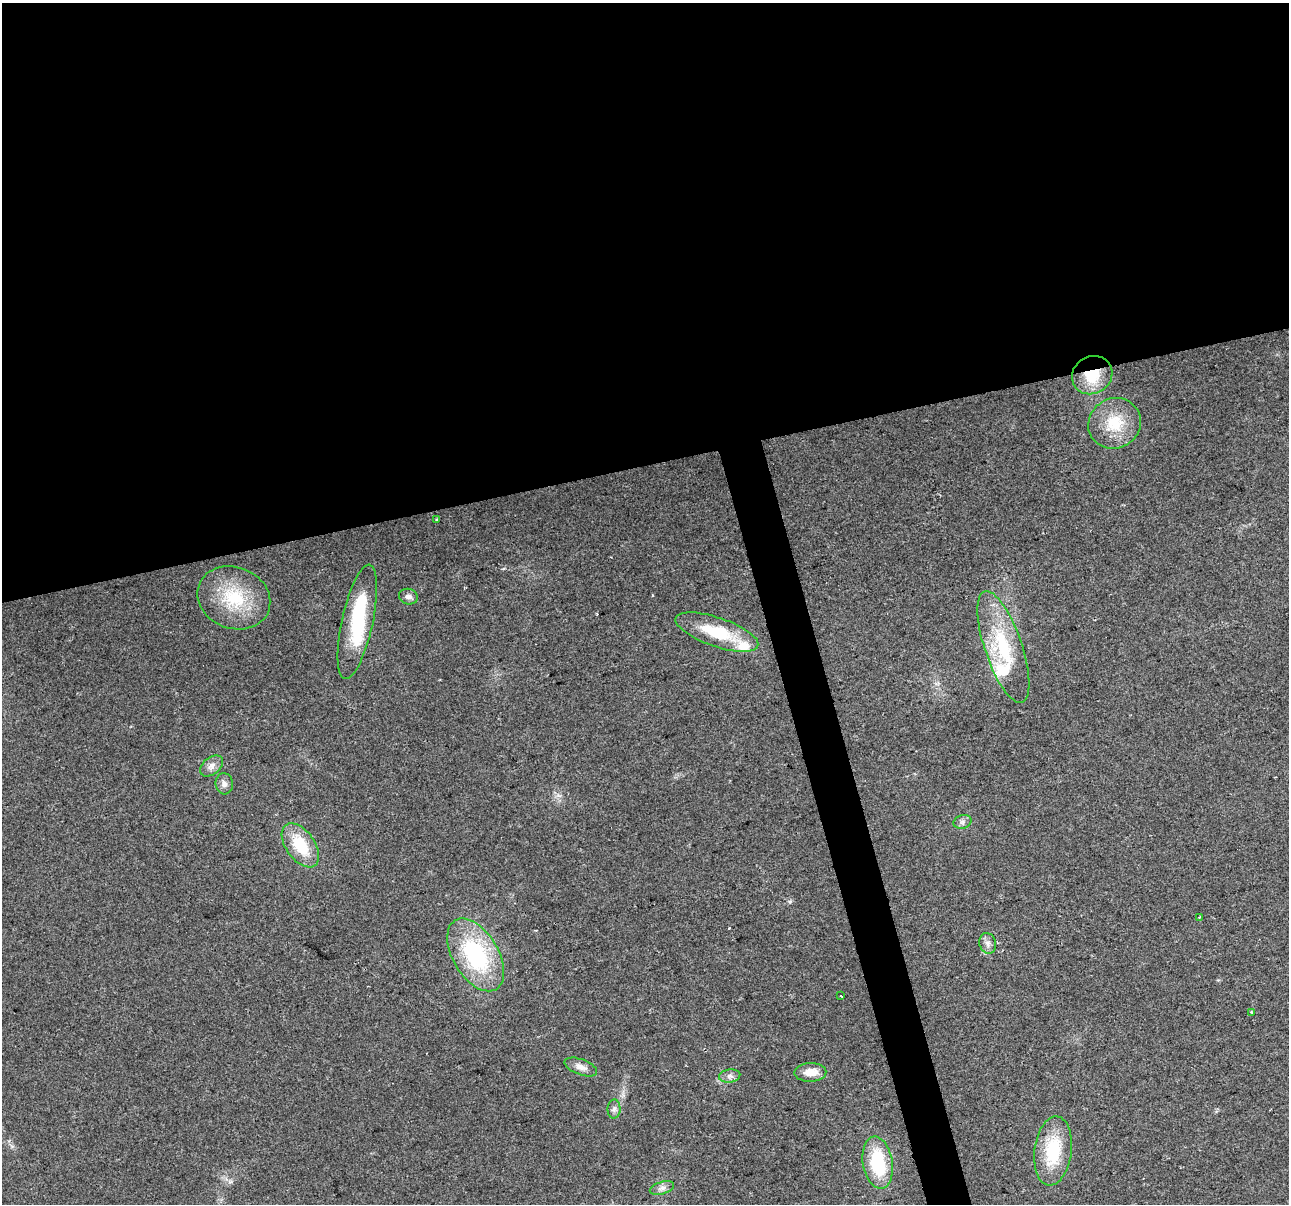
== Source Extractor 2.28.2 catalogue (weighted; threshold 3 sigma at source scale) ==
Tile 2 of 4 x 4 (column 2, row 1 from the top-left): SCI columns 1289-2575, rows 3703-4904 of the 5150 x 4949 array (HDU 1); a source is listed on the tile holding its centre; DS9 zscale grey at full resolution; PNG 1291 x 1206 px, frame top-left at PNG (2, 3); each listed source drawn as its Kron ellipse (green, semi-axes under 4 px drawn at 4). Shown black and unused: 41% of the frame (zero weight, under 2 of 3 exposures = <1% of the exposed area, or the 3 px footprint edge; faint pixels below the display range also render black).
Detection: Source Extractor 2.28.2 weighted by HDU 2 'WHT'; one run over the whole footprint, this tile lists its part. Background 0.0568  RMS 0.0076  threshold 0.0341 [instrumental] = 3 sigma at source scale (4.5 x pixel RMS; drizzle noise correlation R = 1.50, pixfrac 1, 0.0396/0.0396 arcsec/px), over >= 5 px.
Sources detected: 30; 1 inside a brighter object's white glare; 2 cosmic-ray / hot-pixel residue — neither listed nor drawn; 3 inside a brighter listed object's ellipse — not listed separately; the other 24 listed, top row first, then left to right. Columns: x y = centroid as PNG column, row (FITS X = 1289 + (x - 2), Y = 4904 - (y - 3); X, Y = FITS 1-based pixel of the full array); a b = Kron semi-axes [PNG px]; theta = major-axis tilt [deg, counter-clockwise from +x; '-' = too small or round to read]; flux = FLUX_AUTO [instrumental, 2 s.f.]
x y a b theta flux
1092 375 21 18 32 29
1115 423 27 25 32 30
436 520 3 2 - 1.2
408 597 9 7 -16 3.4
234 598 37 30 -21 46
357 622 58 15 78 51
717 632 43 14 -19 37
1003 647 59 18 -71 53
211 766 13 8 39 4.8
224 784 10 8 -84 3.7
962 822 9 6 15 2.7
300 845 25 14 -54 28
1199 917 4 2 - 0.61
988 943 10 8 -76 3.8
476 955 40 23 -59 84
841 996 3 3 - 2.9
1251 1012 4 2 - 0.68
581 1067 17 7 -20 5.5
810 1072 16 9 1 11
730 1076 10 6 7 3.2
614 1109 9 6 89 2.6
1053 1151 35 18 82 40
878 1163 26 15 -81 44
662 1188 12 6 16 3.5
Overlapping masked pixels (flux is a lower limit): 1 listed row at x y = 1092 375
Unlisted compact peaks at least as high as the median listed source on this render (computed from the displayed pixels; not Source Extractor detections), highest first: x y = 790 901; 230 1182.